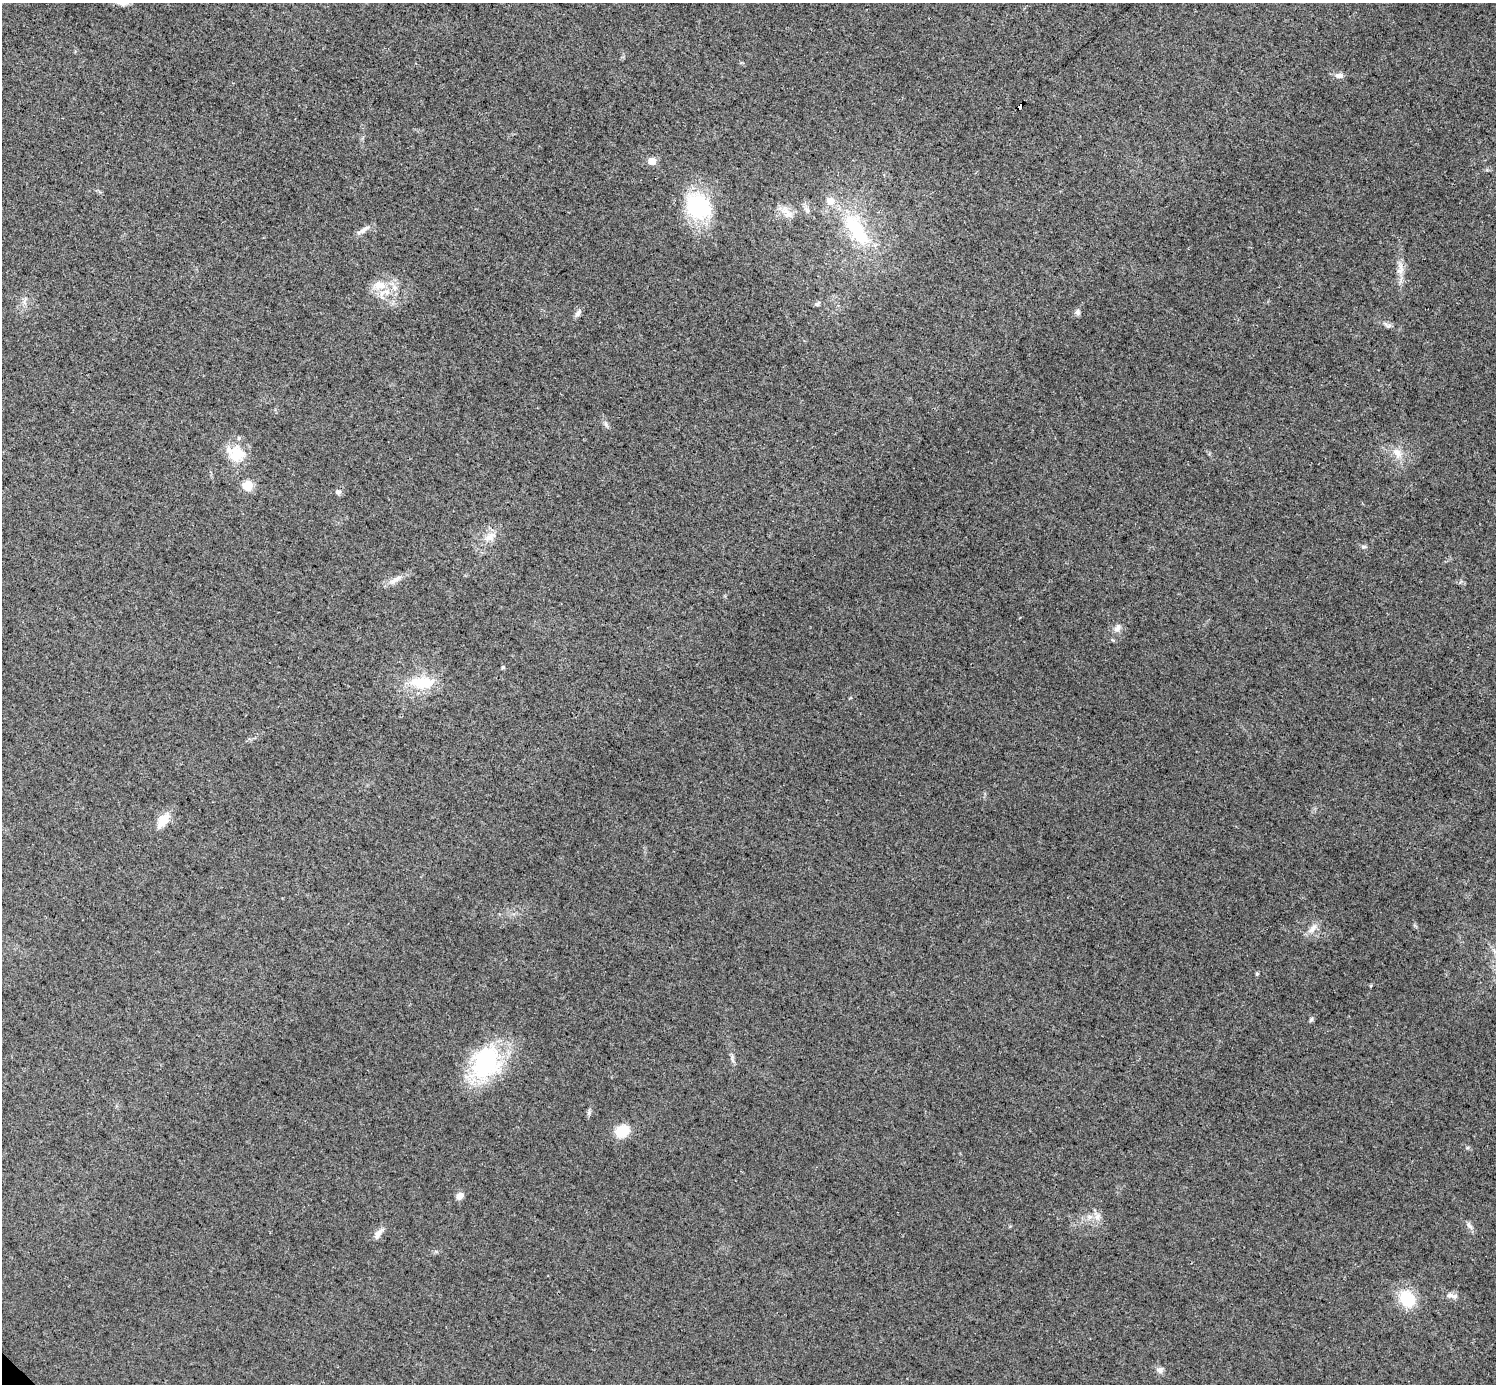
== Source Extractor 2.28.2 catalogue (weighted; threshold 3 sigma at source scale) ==
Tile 10 of 4 x 4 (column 2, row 3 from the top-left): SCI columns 1495-2988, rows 1537-2918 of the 5979 x 5979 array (HDU 1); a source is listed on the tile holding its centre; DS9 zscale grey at full resolution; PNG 1498 x 1386 px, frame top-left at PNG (2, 3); no overlay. Shown black and unused: <1% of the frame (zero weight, under 3 of 4 exposures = <1% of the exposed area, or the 3 px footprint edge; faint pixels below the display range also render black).
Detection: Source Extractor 2.28.2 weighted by HDU 2 'WHT'; one run over the whole footprint, this tile lists its part. Background 0.0162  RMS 0.0049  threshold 0.022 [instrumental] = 3 sigma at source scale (4.5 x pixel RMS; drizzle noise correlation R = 1.50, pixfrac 1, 0.05/0.05 arcsec/px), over >= 5 px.
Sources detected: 39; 1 cosmic-ray / hot-pixel residue — not listed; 1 inside a brighter listed object's ellipse — not listed separately; the other 37 listed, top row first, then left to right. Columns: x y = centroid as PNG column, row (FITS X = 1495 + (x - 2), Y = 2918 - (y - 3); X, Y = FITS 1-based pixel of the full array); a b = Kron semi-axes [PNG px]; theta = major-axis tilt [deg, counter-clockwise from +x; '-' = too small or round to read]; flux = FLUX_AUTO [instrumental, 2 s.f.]
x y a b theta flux
1339 76 11 7 -2 2.3
1020 106 6 3 44 33
652 161 6 5 - 7.1
698 206 23 20 -31 50
807 210 8 6 -73 1.5
787 213 21 9 -52 4.4
856 229 57 20 -54 33
364 230 19 6 34 2.7
1401 271 11 7 59 3
379 285 18 12 -3 8
817 304 8 5 30 1.1
1077 312 7 6 - 1.4
578 313 11 5 54 1.8
606 424 7 4 -71 1
236 453 24 19 -23 12
1397 453 15 10 -60 5
248 486 12 11 - 6.2
338 492 8 6 -34 1.3
490 537 20 9 34 5.2
1364 547 9 4 0 0.94
396 580 21 6 34 3.4
1117 628 10 8 45 2.3
503 667 5 5 - 0.59
422 683 35 15 -3 17
163 820 16 9 54 8.9
1313 928 16 7 50 3.3
1257 974 5 4 - 0.59
1311 1019 7 4 62 0.92
486 1062 45 36 67 47
622 1131 13 11 24 12
460 1196 9 7 42 2.8
1097 1217 9 7 90 2.5
1469 1226 11 5 -48 1.6
378 1234 16 7 55 2.9
1452 1296 17 6 -7 2.6
1407 1298 20 16 -50 16
1160 1370 8 7 - 2
Overlapping masked pixels (flux is a lower limit): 1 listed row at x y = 1020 106
Unlisted compact peaks at least as high as the median listed source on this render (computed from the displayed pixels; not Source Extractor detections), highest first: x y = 589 1113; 1388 326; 1467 1148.